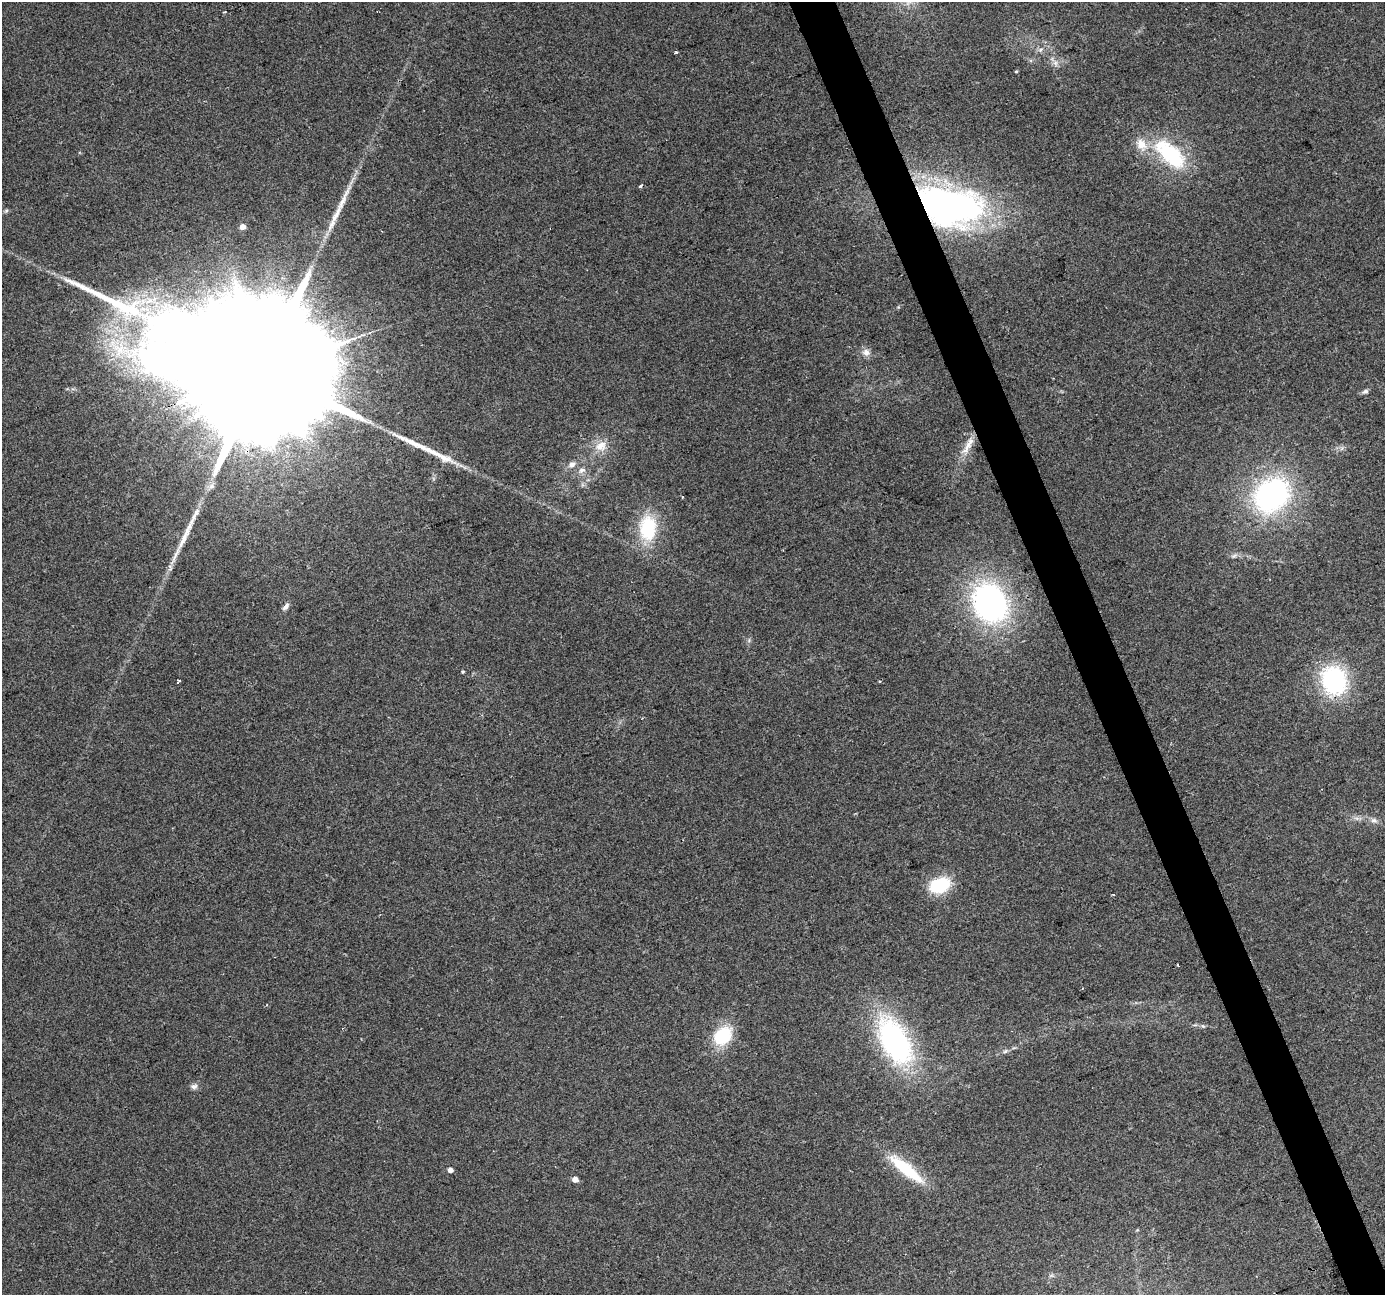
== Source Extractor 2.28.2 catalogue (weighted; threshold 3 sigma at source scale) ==
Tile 6 of 4 x 4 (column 2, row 2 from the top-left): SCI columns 1385-2767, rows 2717-4009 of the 5534 x 5378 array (HDU 1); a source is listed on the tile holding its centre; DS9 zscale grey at full resolution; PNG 1387 x 1297 px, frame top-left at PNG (2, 2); no overlay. Shown black and unused: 3% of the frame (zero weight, under 2 of 3 exposures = <1% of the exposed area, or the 3 px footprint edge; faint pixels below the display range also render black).
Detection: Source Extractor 2.28.2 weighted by HDU 2 'WHT'; one run over the whole footprint, this tile lists its part. Background 0.127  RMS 0.0089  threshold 0.0402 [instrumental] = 3 sigma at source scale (4.5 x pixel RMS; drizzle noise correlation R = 1.50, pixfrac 1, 0.0396/0.0396 arcsec/px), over >= 5 px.
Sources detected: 47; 5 cosmic-ray / hot-pixel residue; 2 long thin detections or spike segments (spike, bleed or trail) — not listed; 2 inside a brighter listed object's ellipse — not listed separately; the other 38 listed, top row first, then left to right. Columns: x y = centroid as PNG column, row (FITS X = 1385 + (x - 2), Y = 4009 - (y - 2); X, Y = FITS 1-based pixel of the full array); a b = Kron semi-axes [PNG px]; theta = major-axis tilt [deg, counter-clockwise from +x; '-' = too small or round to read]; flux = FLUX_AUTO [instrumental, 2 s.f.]
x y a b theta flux
224 12 3 2 - 1.2
1040 50 6 5 - 2
676 52 5 3 - 0.98
1055 63 9 6 -73 3.5
1016 71 4 3 - 0.92
1170 154 46 21 -42 71
343 200 55 7 65 21
948 205 57 32 -13 390
6 211 6 4 44 1.4
242 227 5 5 - 8
120 305 78 21 -22 81
866 352 11 10 - 5.3
260 372 124 29 19 110000
1365 391 8 6 21 2.5
968 445 30 8 60 13
601 446 17 14 26 13
444 458 27 10 -20 16
572 464 11 8 28 4.8
582 470 10 7 23 4.2
1272 495 36 29 39 180
648 528 30 20 88 51
185 536 58 7 65 24
1234 556 7 4 19 2
990 603 37 30 -62 220
286 606 11 6 52 3.5
463 672 4 4 - 1.1
1334 680 25 22 -68 120
178 682 4 3 - 3.5
1374 820 10 6 -19 3.5
939 885 18 13 19 52
1203 1026 6 4 -43 1.4
723 1036 19 15 48 45
895 1041 51 26 -62 180
1005 1051 7 5 24 2
194 1086 9 7 16 3.3
906 1169 40 10 -39 50
450 1170 4 4 - 4.9
575 1179 5 4 - 7.7
Overlapping masked pixels (flux is a lower limit): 2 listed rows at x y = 948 205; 260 372